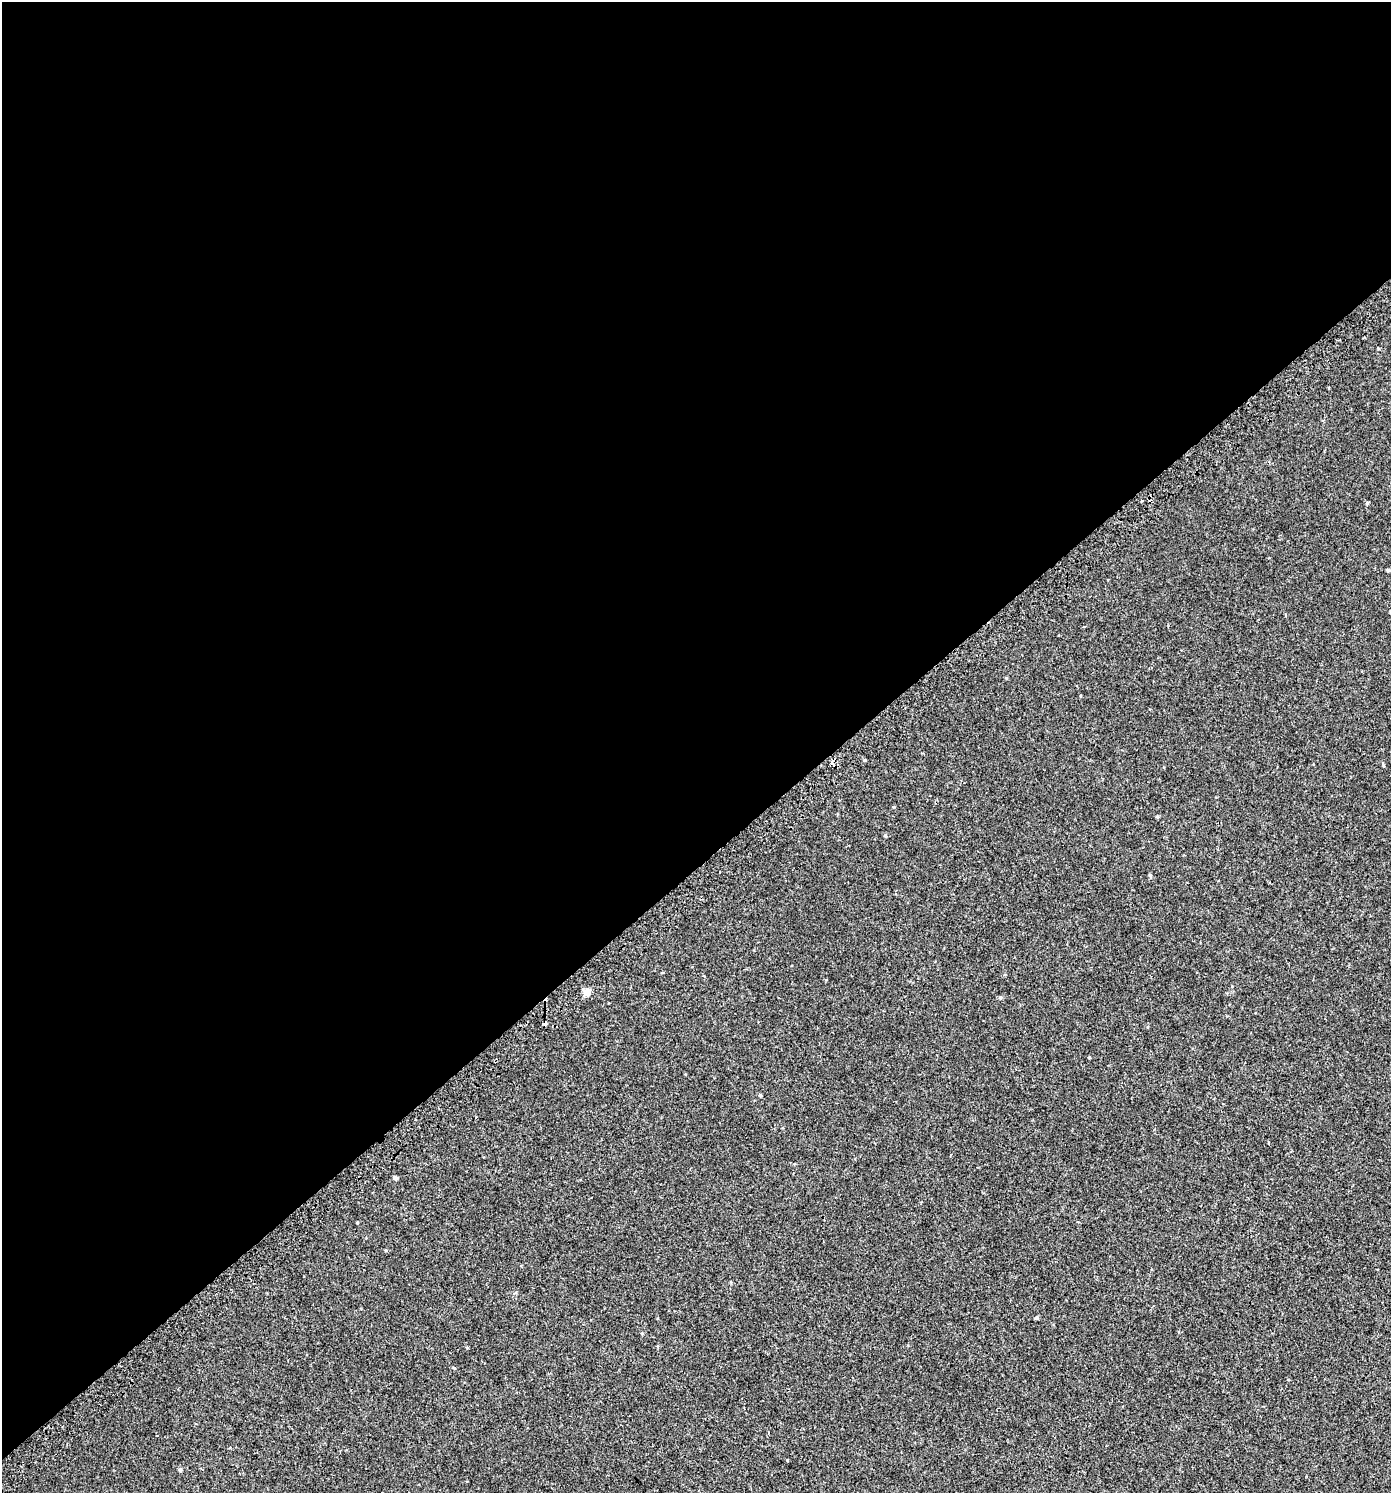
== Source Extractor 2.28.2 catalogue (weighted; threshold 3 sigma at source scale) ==
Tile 2 of 4 x 4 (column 2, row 1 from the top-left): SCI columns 1650-3038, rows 4533-6023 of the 6014 x 6073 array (HDU 1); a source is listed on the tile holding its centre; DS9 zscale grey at full resolution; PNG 1393 x 1495 px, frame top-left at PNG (2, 2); no overlay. Shown black and unused: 58% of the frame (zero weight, under 2 of 3 exposures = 3% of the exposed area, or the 3 px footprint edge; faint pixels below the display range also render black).
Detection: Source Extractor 2.28.2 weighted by HDU 2 'WHT'; one run over the whole footprint, this tile lists its part. Background 0.00247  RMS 0.0043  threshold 0.0193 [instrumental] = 3 sigma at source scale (4.5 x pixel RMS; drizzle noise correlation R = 1.50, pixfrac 1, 0.0396/0.0396 arcsec/px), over >= 5 px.
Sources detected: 15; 1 cosmic-ray / hot-pixel residue — not listed; the other 14 listed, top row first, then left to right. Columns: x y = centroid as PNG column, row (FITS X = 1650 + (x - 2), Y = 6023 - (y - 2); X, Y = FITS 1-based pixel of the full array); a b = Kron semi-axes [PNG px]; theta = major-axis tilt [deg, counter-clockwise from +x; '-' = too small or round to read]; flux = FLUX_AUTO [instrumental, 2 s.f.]
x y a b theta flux
1367 503 5 4 - 0.43
1388 570 4 4 - 0.6
865 760 4 3 - 0.62
832 763 6 4 63 2.8
1157 816 4 4 - 0.48
1150 876 5 4 - 0.55
587 992 9 7 22 2.4
545 1024 4 3 - 1.5
1089 1057 4 3 - 0.3
395 1178 4 4 - 1.1
386 1250 4 4 - 0.38
1036 1318 3 3 - 1.3
454 1368 4 3 - 0.32
180 1470 5 4 - 0.66
Overlapping masked pixels (flux is a lower limit): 2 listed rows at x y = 832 763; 545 1024
Unlisted compact peaks at least as high as the median listed source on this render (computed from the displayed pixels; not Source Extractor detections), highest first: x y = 885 835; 760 1095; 1000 997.